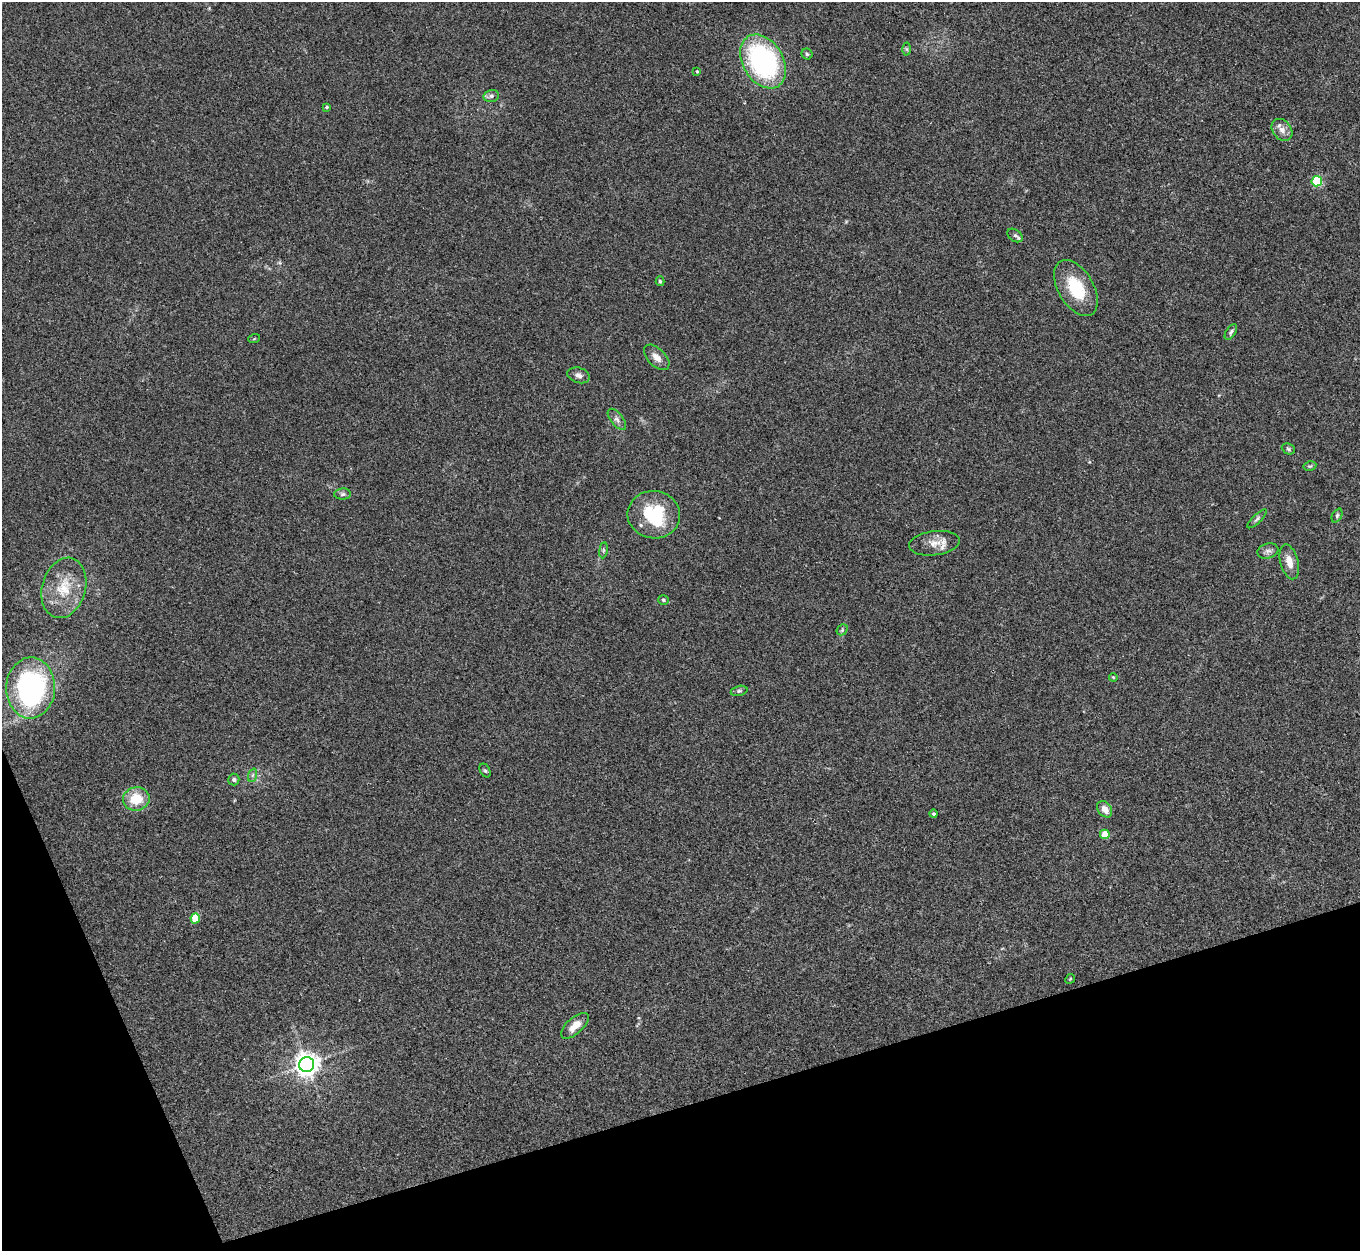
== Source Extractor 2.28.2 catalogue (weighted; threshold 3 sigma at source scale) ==
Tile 14 of 4 x 4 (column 2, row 4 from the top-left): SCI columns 1371-2728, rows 286-1534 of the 5454 x 5439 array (HDU 1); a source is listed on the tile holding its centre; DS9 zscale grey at full resolution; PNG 1362 x 1253 px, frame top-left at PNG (2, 2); each listed source drawn as its Kron ellipse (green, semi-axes under 4 px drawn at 4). Shown black and unused: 15% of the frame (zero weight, under 3 of 4 exposures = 1% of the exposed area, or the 3 px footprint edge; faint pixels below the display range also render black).
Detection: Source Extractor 2.28.2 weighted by HDU 2 'WHT'; one run over the whole footprint, this tile lists its part. Background 0.0606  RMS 0.0052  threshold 0.0236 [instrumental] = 3 sigma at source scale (4.5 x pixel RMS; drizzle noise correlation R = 1.50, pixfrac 1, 0.05/0.05 arcsec/px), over >= 5 px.
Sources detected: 46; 1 cosmic-ray / hot-pixel residue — neither listed nor drawn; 2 inside a brighter listed object's ellipse — not listed separately; the other 43 listed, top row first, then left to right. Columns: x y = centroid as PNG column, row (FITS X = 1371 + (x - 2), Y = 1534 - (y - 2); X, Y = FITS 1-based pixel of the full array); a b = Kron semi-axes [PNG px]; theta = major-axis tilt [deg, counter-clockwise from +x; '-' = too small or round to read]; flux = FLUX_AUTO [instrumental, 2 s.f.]
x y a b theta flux
906 49 6 4 -89 0.7
807 54 5 5 - 0.88
763 61 29 20 -59 94
697 71 4 3 - 0.63
491 96 8 6 14 1.5
327 107 4 3 - 0.65
1282 130 12 9 -51 3.6
1317 181 5 5 - 35
1015 235 8 5 -36 1.3
660 281 5 4 - 0.81
1076 288 31 17 -60 21
1231 332 9 4 56 1.2
254 339 6 3 19 0.53
657 357 16 9 -45 4
579 375 11 7 -18 2.3
617 419 13 6 -52 2.1
1288 449 7 5 -23 0.92
1310 466 6 4 12 0.74
343 494 8 5 3 1.3
654 515 26 23 -7 27
1337 515 7 5 64 0.95
1257 519 13 3 44 1.2
934 543 25 12 7 6.9
603 550 8 4 82 0.87
1268 551 11 7 15 2.1
1289 562 18 9 -75 5.5
64 588 31 21 74 18
663 600 5 5 - 0.82
842 630 6 4 47 0.84
1113 677 4 3 - 0.45
31 688 30 24 88 94
739 691 8 5 13 1
485 771 7 5 -61 0.82
253 775 7 4 71 1.1
234 780 6 5 - 1.2
136 799 13 11 9 13
1105 809 9 6 -52 4.6
934 814 4 4 - 0.84
1105 834 5 4 - 10
195 918 5 4 - 16
1070 979 5 4 - 0.55
575 1026 17 8 41 5.7
307 1064 7 7 - 460